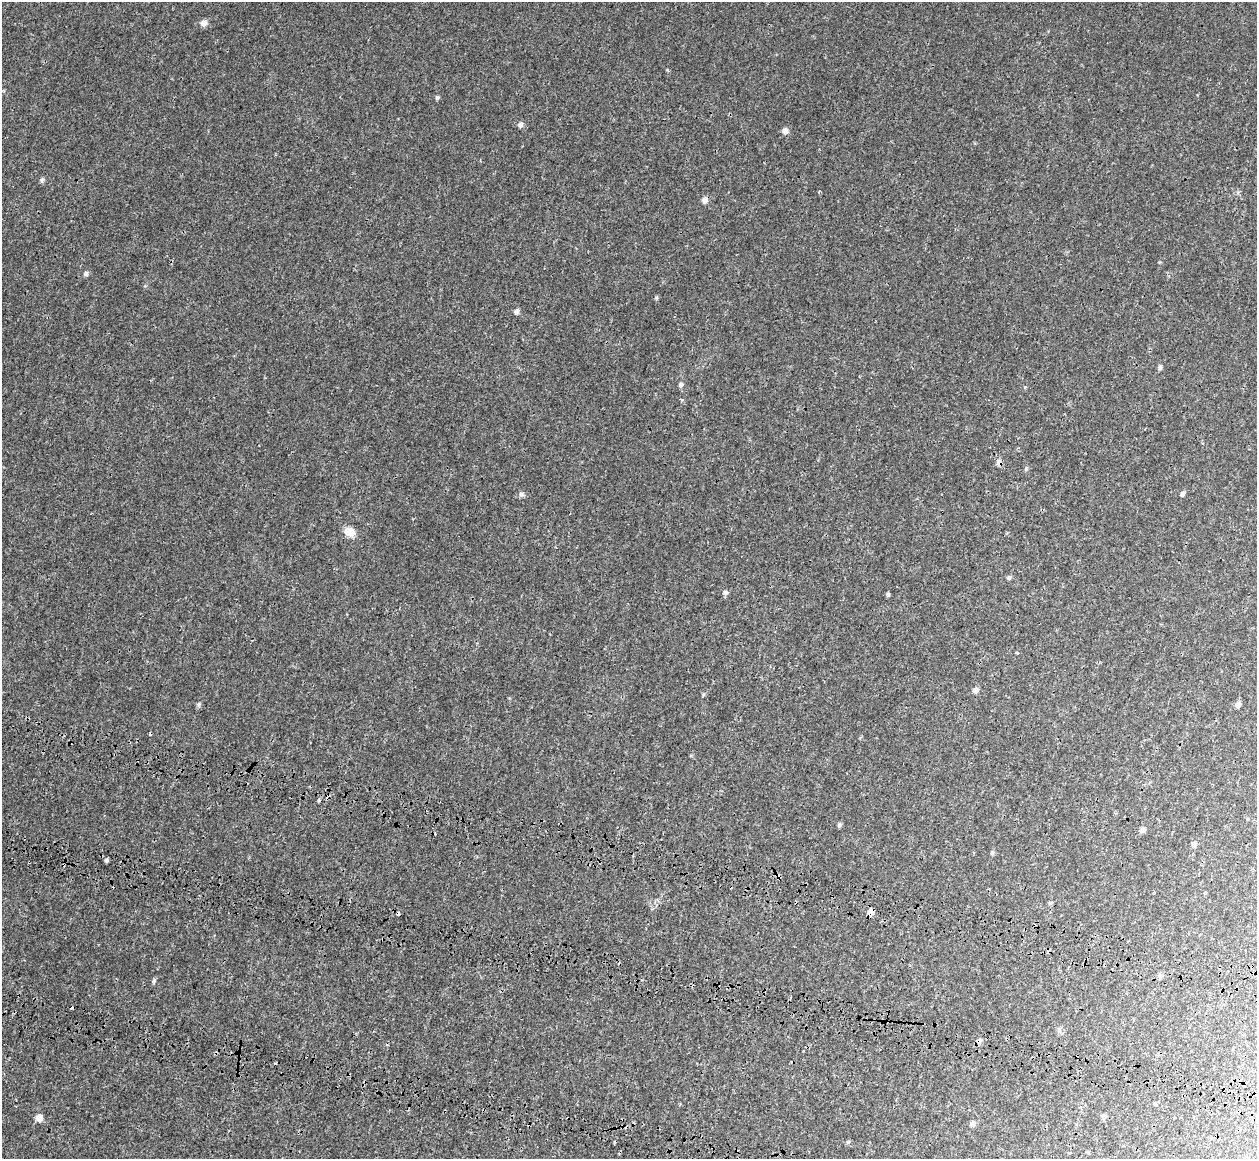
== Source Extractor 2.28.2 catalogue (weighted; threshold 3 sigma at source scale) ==
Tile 6 of 4 x 4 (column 2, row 2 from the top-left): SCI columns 1401-2655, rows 2931-4087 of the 5358 x 5763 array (HDU 1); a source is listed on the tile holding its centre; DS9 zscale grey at full resolution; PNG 1259 x 1161 px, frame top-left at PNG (2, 2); no overlay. Shown black and unused: <1% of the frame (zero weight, under 3 of 4 exposures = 17% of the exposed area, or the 3 px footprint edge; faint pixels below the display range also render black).
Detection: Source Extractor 2.28.2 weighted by HDU 2 'WHT'; one run over the whole footprint, this tile lists its part. Background 3.37e-04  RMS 0.0013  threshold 0.00577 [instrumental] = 3 sigma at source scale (4.5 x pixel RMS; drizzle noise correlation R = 1.50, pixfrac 1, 0.0396/0.0396 arcsec/px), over >= 5 px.
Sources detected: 46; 7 cosmic-ray / hot-pixel residue — not listed; the other 39 listed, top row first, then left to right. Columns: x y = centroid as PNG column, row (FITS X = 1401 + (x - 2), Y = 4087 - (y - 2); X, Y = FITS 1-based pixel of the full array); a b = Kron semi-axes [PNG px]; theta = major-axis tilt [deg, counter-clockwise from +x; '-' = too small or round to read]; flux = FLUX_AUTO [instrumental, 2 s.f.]
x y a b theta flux
203 23 8 7 - 0.6
437 97 6 5 - 0.19
520 125 6 6 - 0.41
785 131 7 7 - 0.53
42 180 6 6 - 0.24
705 200 8 7 - 0.52
86 274 7 6 - 0.28
516 311 6 6 - 0.38
1160 367 6 5 - 0.25
681 385 7 6 - 0.3
999 462 8 7 - 0.47
1026 469 6 4 56 0.16
521 494 6 6 - 0.28
1182 494 6 5 - 0.39
349 532 11 9 -28 1.6
1009 577 6 5 - 0.21
725 592 7 6 - 0.29
888 595 6 4 -75 0.19
1017 653 4 3 - 0.12
975 690 7 6 - 0.48
703 694 6 4 89 0.15
198 704 7 6 - 0.23
1237 705 7 6 - 0.46
319 800 4 4 - 0.23
839 825 6 5 - 0.21
1143 829 8 7 - 0.36
1194 844 6 6 - 0.36
992 853 6 5 - 0.18
106 860 5 5 - 0.2
871 912 8 6 46 0.67
398 913 4 3 - 0.45
1160 976 7 6 - 0.3
154 981 6 5 - 0.2
979 1041 8 6 49 0.38
1155 1104 4 4 - 0.15
1104 1117 7 5 -83 0.27
39 1118 9 8 - 0.73
972 1124 7 6 - 0.34
1088 1153 6 3 -19 0.12
Overlapping masked pixels (flux is a lower limit): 4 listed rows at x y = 999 462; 871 912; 398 913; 979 1041
Unlisted compact peaks at least as high as the median listed source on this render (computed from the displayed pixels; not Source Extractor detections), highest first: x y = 656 297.